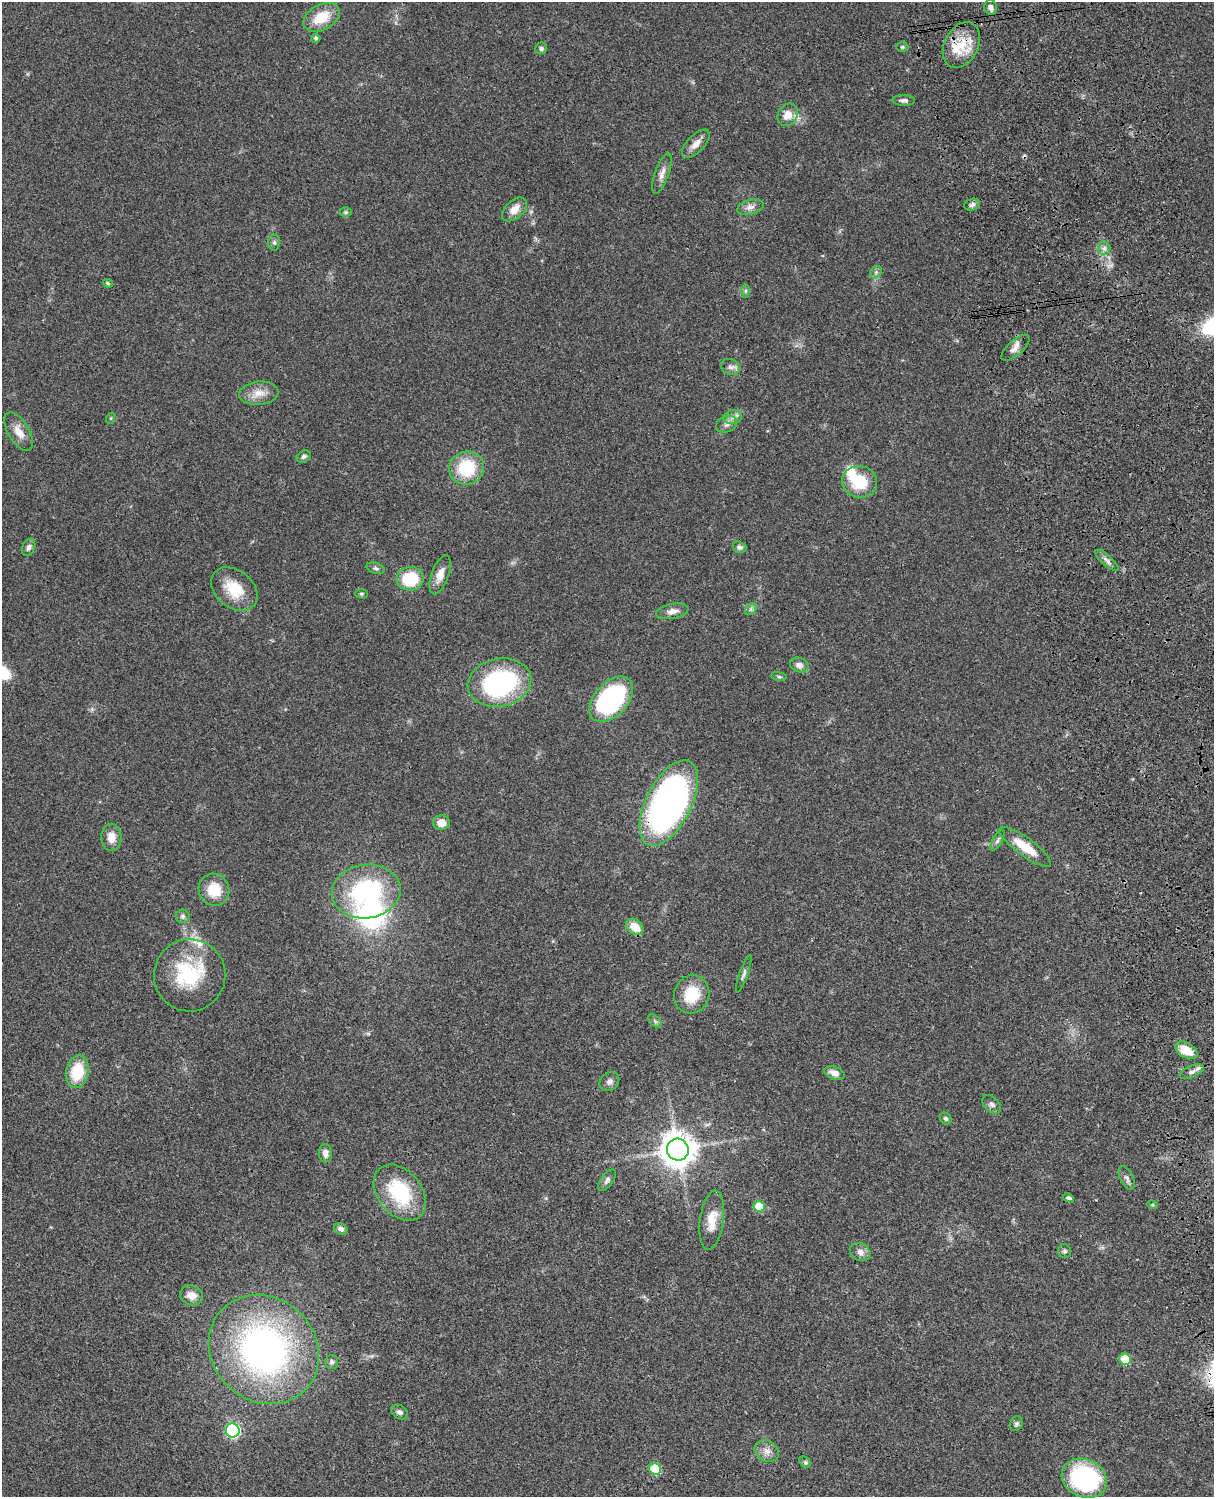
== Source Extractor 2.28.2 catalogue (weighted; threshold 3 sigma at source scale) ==
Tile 6 of 4 x 3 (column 2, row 2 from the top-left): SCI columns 1333-2544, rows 1773-3267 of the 5088 x 4927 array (HDU 1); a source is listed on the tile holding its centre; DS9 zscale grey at full resolution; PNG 1216 x 1499 px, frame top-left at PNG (2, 2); each listed source drawn as its Kron ellipse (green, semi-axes under 4 px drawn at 4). Shown black and unused: <1% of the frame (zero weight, under 3 of 4 exposures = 6% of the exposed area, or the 3 px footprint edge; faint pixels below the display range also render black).
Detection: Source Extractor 2.28.2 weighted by HDU 2 'WHT'; one run over the whole footprint, this tile lists its part. Background 0.0795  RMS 0.0058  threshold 0.0262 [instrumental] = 3 sigma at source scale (4.5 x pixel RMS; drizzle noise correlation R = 1.50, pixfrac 1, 0.05/0.05 arcsec/px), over >= 5 px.
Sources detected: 93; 2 inside a brighter object's white glare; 1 cosmic-ray / hot-pixel residue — neither listed nor drawn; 4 inside a brighter listed object's ellipse — not listed separately; the other 86 listed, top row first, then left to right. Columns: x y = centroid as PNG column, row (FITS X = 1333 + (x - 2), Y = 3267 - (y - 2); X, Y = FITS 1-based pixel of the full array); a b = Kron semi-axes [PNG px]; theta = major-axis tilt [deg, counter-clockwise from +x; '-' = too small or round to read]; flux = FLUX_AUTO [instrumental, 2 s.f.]
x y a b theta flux
991 7 7 6 - 2.7
321 17 19 12 29 14
316 38 4 4 - 1.2
961 45 24 17 63 16
902 47 6 5 - 0.87
541 48 6 6 - 1.5
904 100 11 5 -1 1.8
788 115 11 9 59 6.4
696 144 18 8 46 4.7
662 173 21 7 70 4.1
972 205 8 5 20 1.7
750 207 13 7 14 3.3
514 209 15 9 43 6.1
346 212 6 5 - 1
274 243 8 6 -89 1.3
1104 248 6 6 - 1.8
876 272 7 5 47 1.4
108 283 5 4 - 0.72
745 291 7 4 89 1
1015 348 17 7 41 3.8
730 367 10 7 -20 2.6
259 393 20 11 6 7
733 417 9 7 13 2.7
111 418 6 4 72 0.69
727 424 11 8 21 2.6
19 432 21 10 -59 7
304 456 8 5 31 1.2
467 468 17 16 - 28
860 482 17 16 - 19
29 547 9 6 66 1.9
739 547 7 5 -18 1.6
1107 560 15 5 -42 2.5
376 568 9 5 -18 1.5
440 575 20 8 71 6
410 579 13 12 - 25
234 589 26 18 -39 18
361 594 6 4 0 0.88
751 609 6 5 - 1.2
672 611 16 7 10 3.8
799 665 9 7 -20 3.1
779 676 8 4 -9 0.95
499 683 32 24 11 86
611 699 27 16 48 96
669 803 46 22 63 190
441 823 8 7 - 5.9
111 837 13 10 -89 6.2
998 840 11 5 61 1.5
1025 847 31 9 -36 15
214 890 16 15 - 14
366 891 34 27 8 77
183 916 7 7 - 1.3
635 927 10 7 -38 10
744 974 20 4 71 1.9
190 975 36 36 - 38
692 994 19 17 71 17
655 1021 8 4 -45 1.2
1186 1050 12 7 -30 12
77 1071 16 11 79 20
1191 1072 12 6 24 2.5
834 1073 10 6 -19 3.8
609 1081 11 8 43 2.4
992 1104 11 7 -45 2.1
946 1119 6 5 - 1.2
678 1150 11 10 - 1100
325 1153 9 6 -88 3.1
1127 1178 13 6 -64 2.2
607 1180 12 6 54 1.8
400 1193 31 22 -51 38
1069 1198 5 4 - 1.4
1152 1205 5 4 - 0.73
759 1207 6 5 - 16
712 1220 29 12 82 10
341 1229 7 5 -28 1.8
1064 1251 7 6 - 1.4
860 1252 11 8 -29 3.3
192 1295 11 10 - 5.5
264 1349 58 51 -42 200
1125 1359 6 5 - 20
332 1362 7 6 - 1.5
399 1412 9 6 -30 1.8
1016 1424 7 6 - 1.3
233 1430 7 6 - 85
767 1451 13 10 -32 4.2
805 1462 6 4 -45 1.1
655 1469 6 5 - 25
1084 1478 23 19 -25 73
Overlapping masked pixels (flux is a lower limit): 2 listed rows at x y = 961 45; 669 803